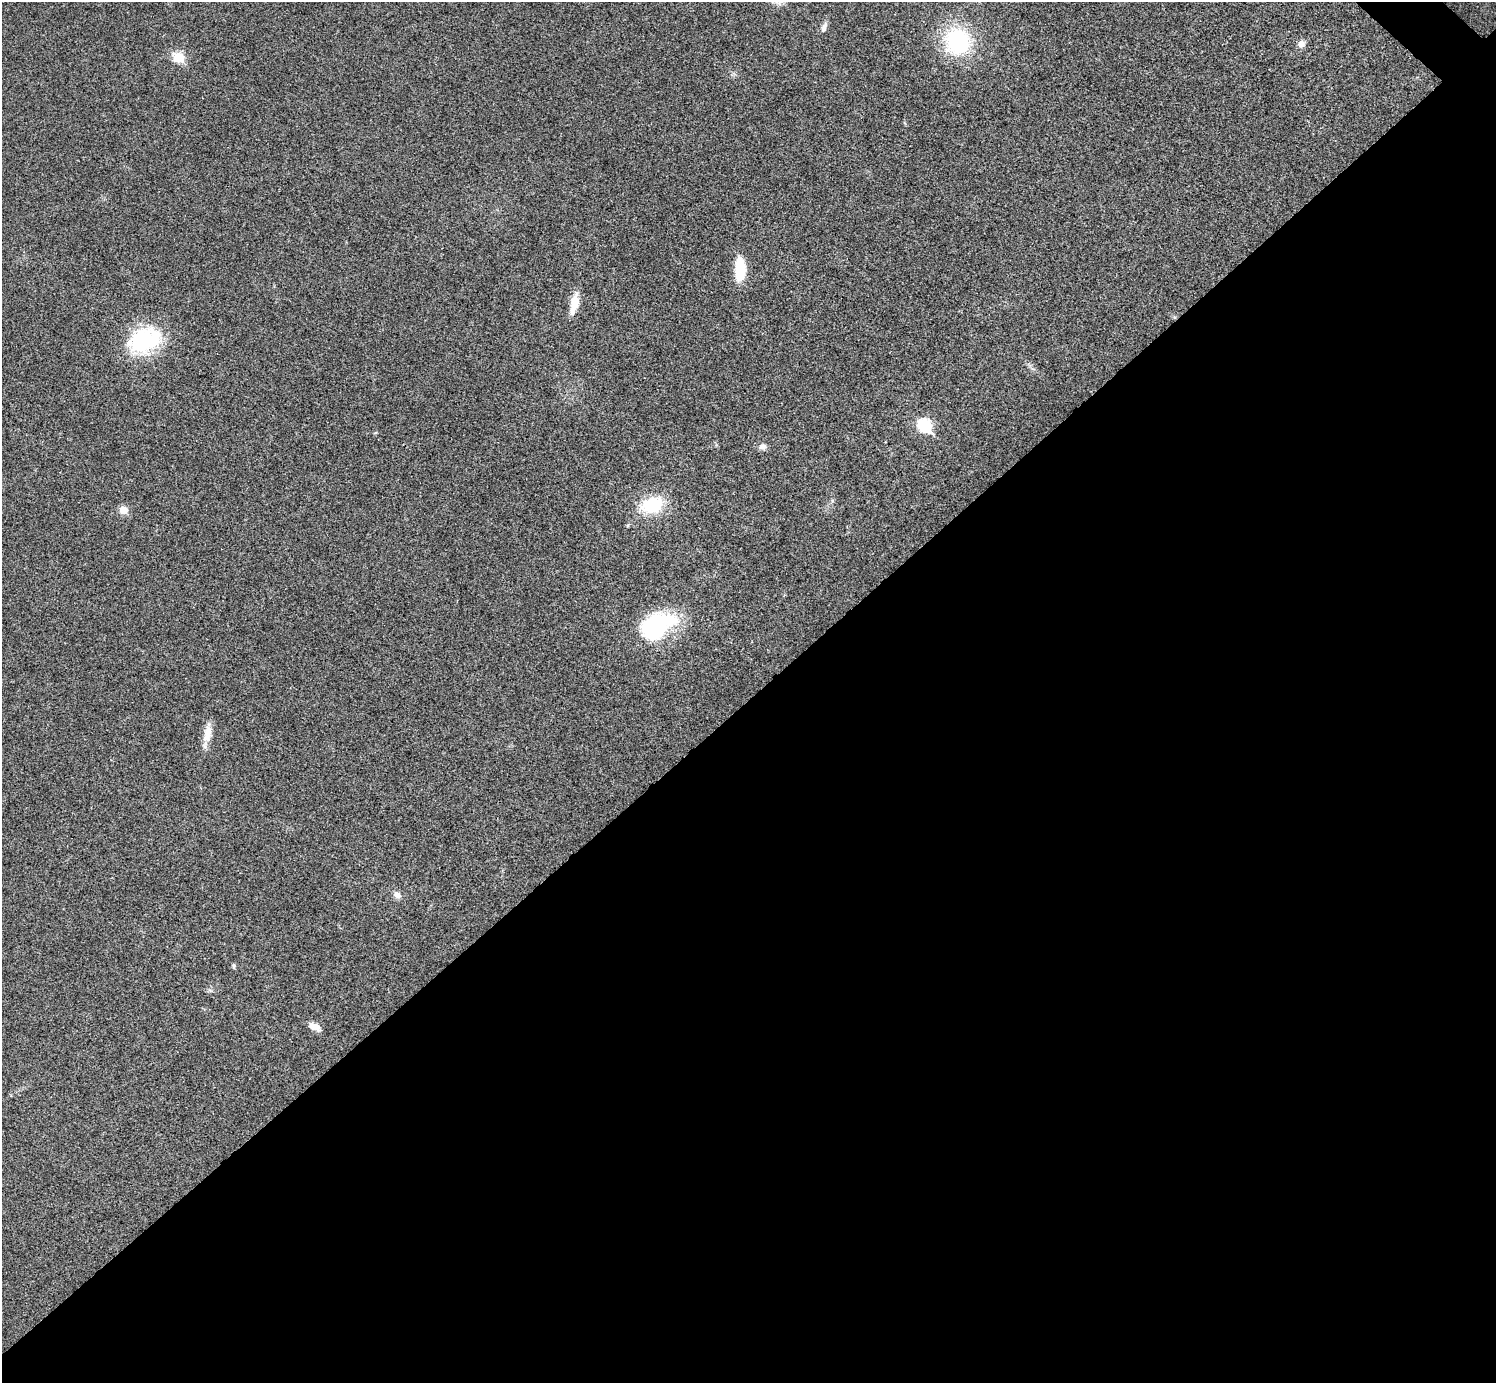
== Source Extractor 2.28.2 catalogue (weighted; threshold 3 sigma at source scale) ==
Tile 15 of 4 x 4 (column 3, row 4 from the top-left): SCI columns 2993-4486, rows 301-1681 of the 5991 x 5991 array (HDU 1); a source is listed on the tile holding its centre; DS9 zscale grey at full resolution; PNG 1498 x 1385 px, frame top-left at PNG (2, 2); no overlay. Shown black and unused: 50% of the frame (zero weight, under 3 of 4 exposures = <1% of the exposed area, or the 3 px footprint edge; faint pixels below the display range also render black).
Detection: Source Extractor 2.28.2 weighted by HDU 2 'WHT'; one run over the whole footprint, this tile lists its part. Background 0.0218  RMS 0.0053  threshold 0.0241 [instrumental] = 3 sigma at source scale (4.5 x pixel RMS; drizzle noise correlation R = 1.50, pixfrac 1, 0.05/0.05 arcsec/px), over >= 5 px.
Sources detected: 20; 1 inside a brighter object's white glare — not listed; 1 inside a brighter listed object's ellipse — not listed separately; the other 18 listed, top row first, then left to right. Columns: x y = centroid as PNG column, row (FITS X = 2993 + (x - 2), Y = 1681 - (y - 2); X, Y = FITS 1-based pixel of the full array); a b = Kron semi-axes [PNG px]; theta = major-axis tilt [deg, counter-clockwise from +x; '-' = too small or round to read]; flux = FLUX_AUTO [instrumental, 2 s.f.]
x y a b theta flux
824 27 15 7 72 2.5
958 41 22 20 -55 61
1301 44 10 9 - 2.8
178 57 6 6 - 30
740 269 26 11 89 18
575 303 21 9 79 8.8
145 340 39 27 21 48
924 425 8 7 - 57
375 433 6 3 19 0.53
762 446 10 8 10 2.4
652 505 23 16 18 28
123 510 6 6 - 9.5
628 525 7 3 54 0.74
655 626 49 24 20 49
207 733 25 10 81 7.5
397 895 11 8 -41 3.1
233 966 7 4 -81 0.85
315 1027 14 7 -26 4.9